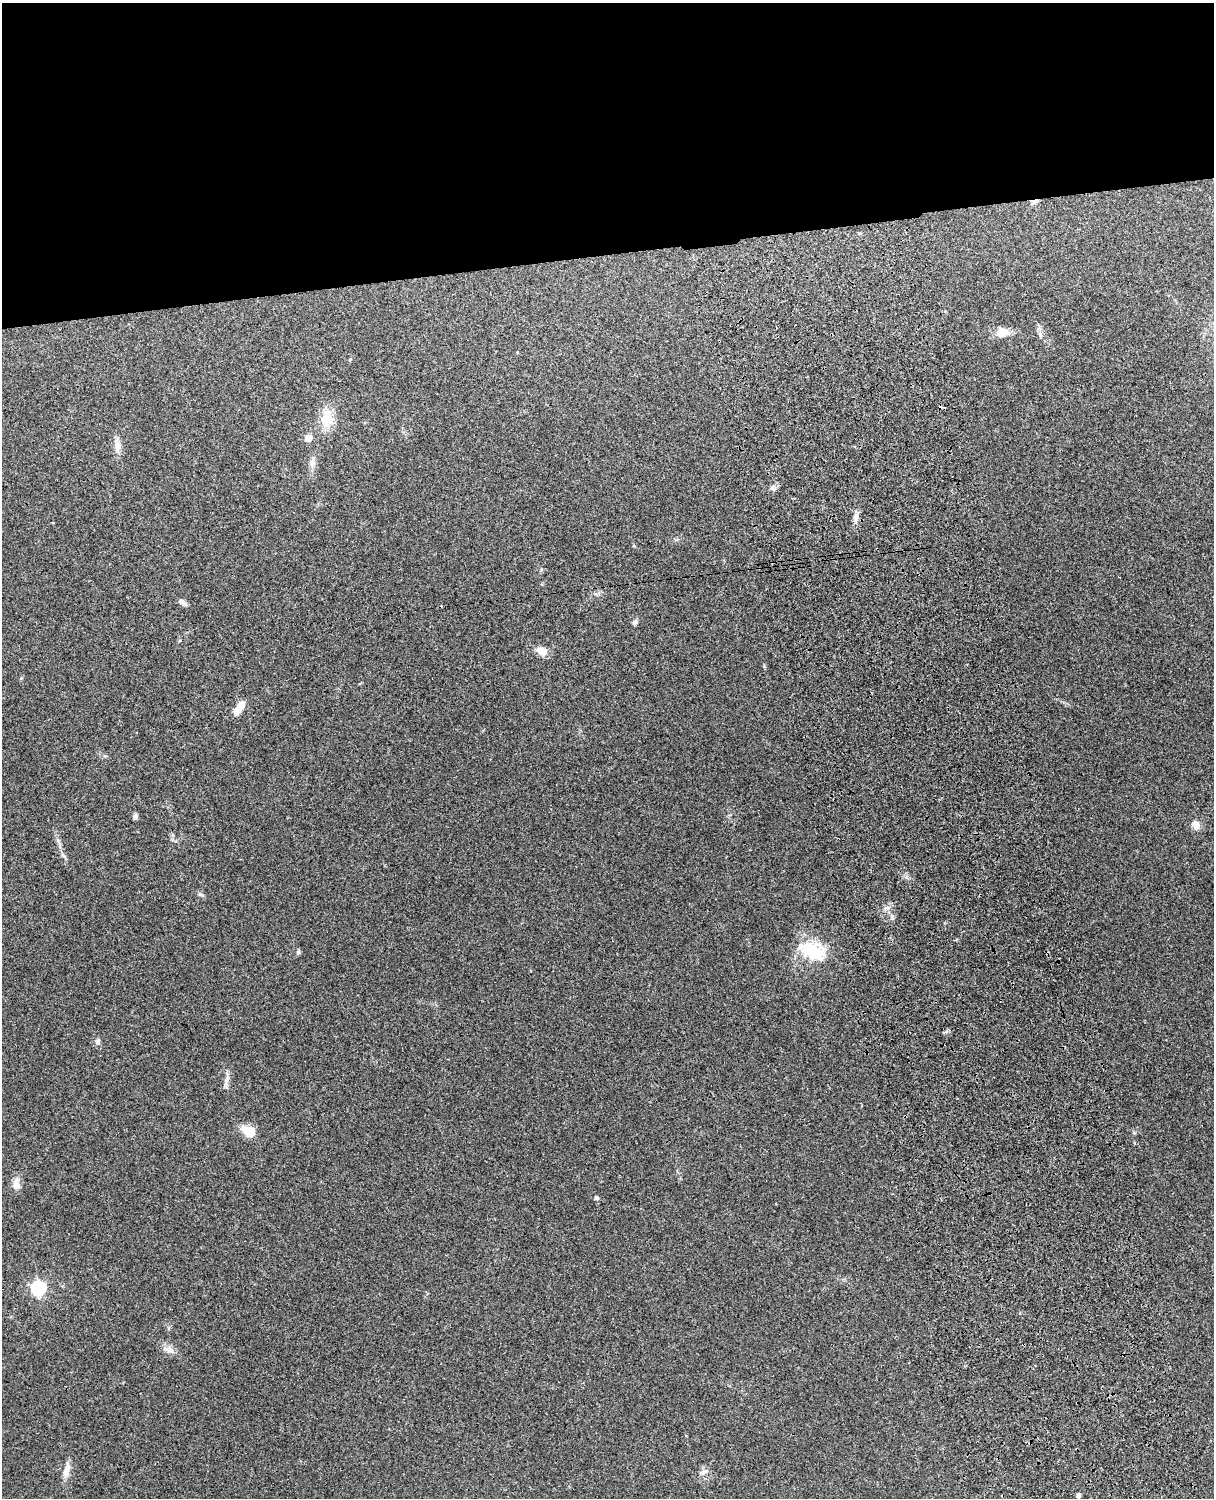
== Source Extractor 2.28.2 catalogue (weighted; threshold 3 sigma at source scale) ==
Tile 2 of 4 x 3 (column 2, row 1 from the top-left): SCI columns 1331-2542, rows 3155-4650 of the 5087 x 4925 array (HDU 1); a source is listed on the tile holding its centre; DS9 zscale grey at full resolution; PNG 1216 x 1500 px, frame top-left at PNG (2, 3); no overlay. Shown black and unused: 17% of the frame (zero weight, under 3 of 4 exposures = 6% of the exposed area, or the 3 px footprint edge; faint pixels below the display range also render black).
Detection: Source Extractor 2.28.2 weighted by HDU 2 'WHT'; one run over the whole footprint, this tile lists its part. Background 0.285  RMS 0.0093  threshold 0.0419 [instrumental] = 3 sigma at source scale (4.5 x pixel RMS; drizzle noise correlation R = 1.50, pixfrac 1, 0.05/0.05 arcsec/px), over >= 5 px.
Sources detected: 28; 2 cosmic-ray / hot-pixel residue — not listed; the other 26 listed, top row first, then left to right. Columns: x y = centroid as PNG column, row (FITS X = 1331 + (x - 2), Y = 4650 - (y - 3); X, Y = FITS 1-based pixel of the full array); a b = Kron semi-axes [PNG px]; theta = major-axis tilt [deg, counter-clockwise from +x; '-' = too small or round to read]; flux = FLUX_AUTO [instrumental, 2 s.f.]
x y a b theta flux
1002 333 16 11 18 11
326 419 25 16 83 19
308 438 5 5 - 18
117 446 16 8 87 6.4
312 463 8 8 - 3.8
856 517 12 6 82 4.5
182 602 11 5 -38 3.2
635 622 7 5 53 2.4
542 651 15 9 -16 7.9
240 707 19 7 53 11
135 816 7 6 - 2.3
1196 824 14 9 -72 5.5
58 841 7 4 -72 2
887 908 7 4 1 2.1
813 950 33 19 -25 41
298 952 6 6 - 1.6
97 1041 7 6 - 2.3
227 1079 12 6 65 4.6
248 1131 17 11 -37 14
16 1185 15 8 81 7.3
596 1198 4 4 - 2.3
38 1288 6 6 - 190
169 1350 18 7 -18 5.6
66 1472 18 7 75 6.8
703 1472 11 5 19 2.9
1078 1495 4 4 - 3.2
Unlisted compact peaks at least as high as the median listed source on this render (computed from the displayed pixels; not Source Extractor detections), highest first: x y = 200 894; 772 488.